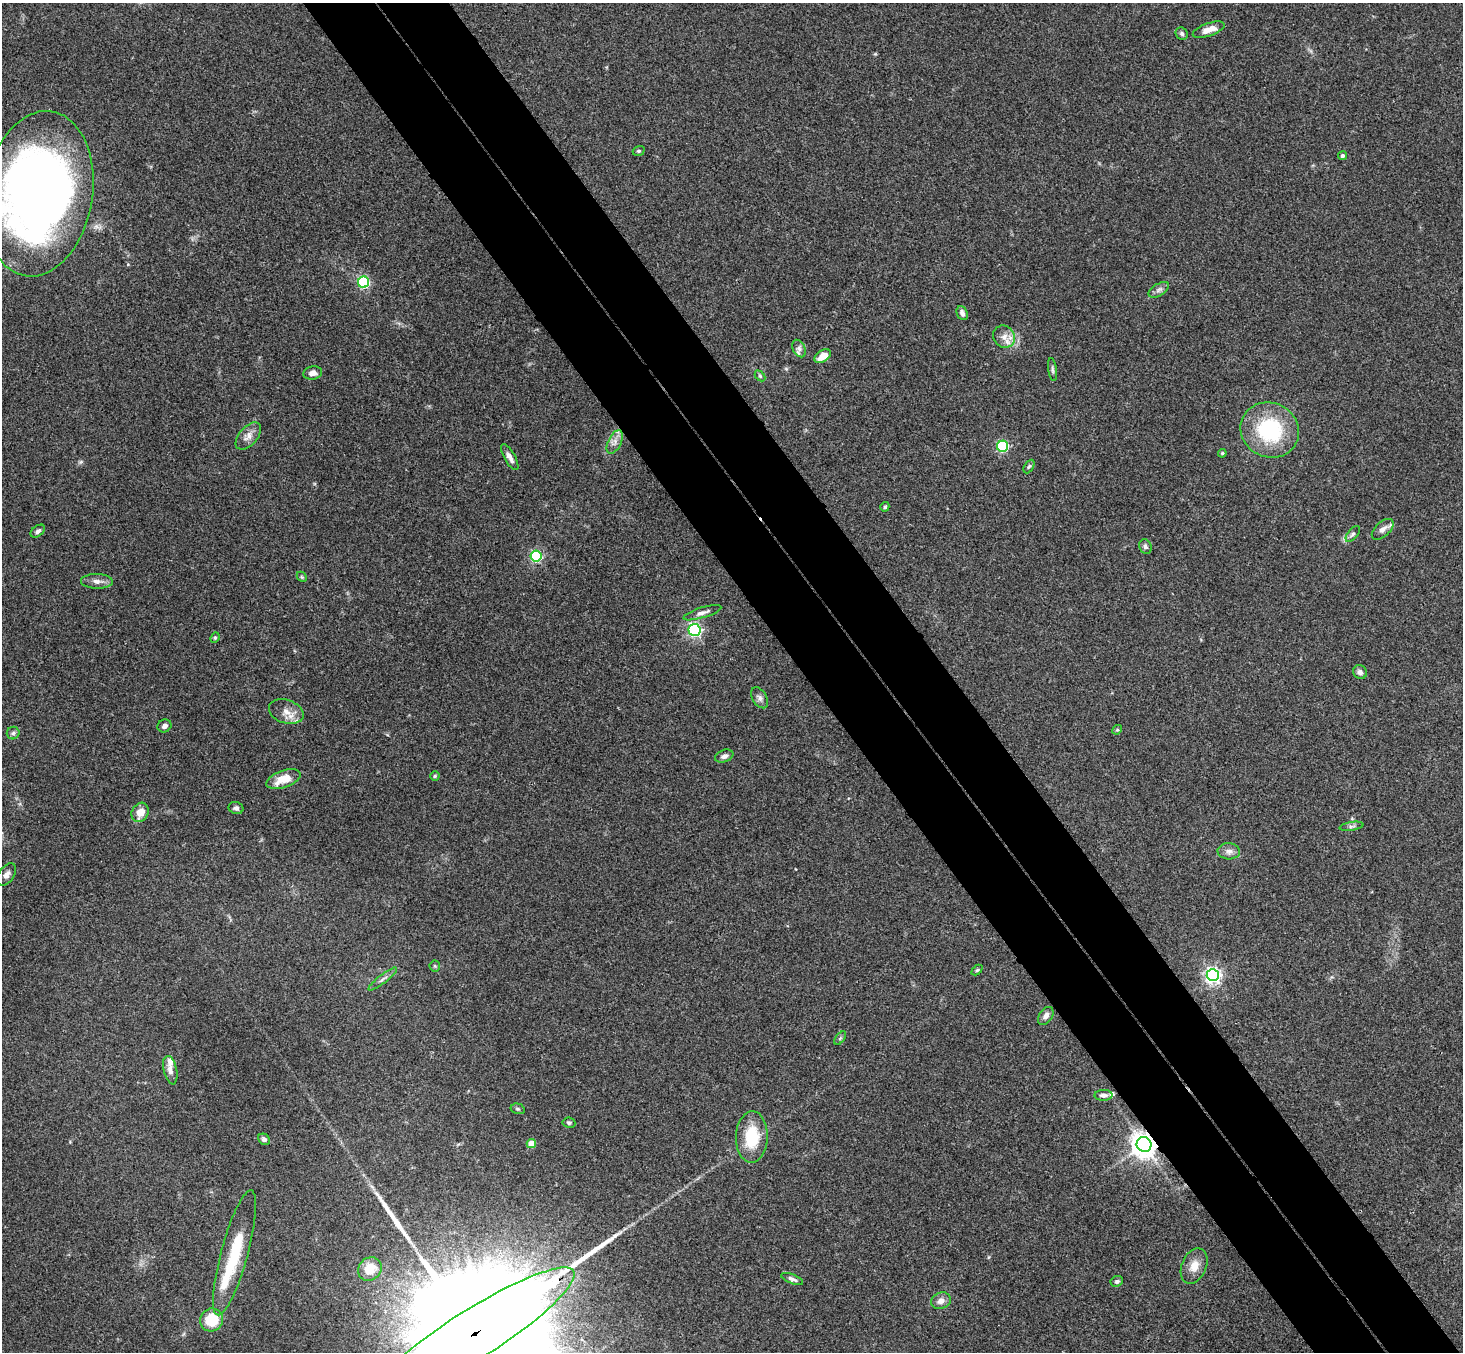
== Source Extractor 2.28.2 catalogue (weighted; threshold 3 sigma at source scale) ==
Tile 6 of 4 x 4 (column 2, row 2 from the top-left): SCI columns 1515-2975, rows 3033-4382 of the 5947 x 5928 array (HDU 1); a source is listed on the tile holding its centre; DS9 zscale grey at full resolution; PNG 1465 x 1354 px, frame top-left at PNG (2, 3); each listed source drawn as its Kron ellipse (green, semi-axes under 4 px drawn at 4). Shown black and unused: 10% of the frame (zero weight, under 3 of 4 exposures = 6% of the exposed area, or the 3 px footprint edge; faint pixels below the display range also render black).
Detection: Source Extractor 2.28.2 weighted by HDU 2 'WHT'; one run over the whole footprint, this tile lists its part. Background 0.18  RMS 0.0079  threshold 0.0357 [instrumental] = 3 sigma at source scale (4.5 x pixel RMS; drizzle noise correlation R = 1.50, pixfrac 1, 0.05/0.05 arcsec/px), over >= 5 px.
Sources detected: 74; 1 inside a brighter object's white glare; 1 long thin detection or spike segment (spike, bleed or trail) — neither listed nor drawn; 4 inside a brighter listed object's ellipse — not listed separately; the other 68 listed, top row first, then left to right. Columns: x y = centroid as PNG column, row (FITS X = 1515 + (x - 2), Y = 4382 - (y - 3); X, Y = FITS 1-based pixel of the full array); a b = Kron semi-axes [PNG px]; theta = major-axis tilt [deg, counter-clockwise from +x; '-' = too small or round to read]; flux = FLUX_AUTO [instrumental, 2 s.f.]
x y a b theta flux
1209 30 17 6 20 7.9
1182 34 6 5 - 1.9
639 151 6 4 19 1.2
1342 156 4 4 - 1.9
39 194 83 54 81 680
364 282 6 5 - 110
1159 290 11 6 32 3
962 313 7 5 -67 3.1
1004 337 11 10 - 6.9
799 349 9 6 -64 2.9
823 356 9 5 32 10
1052 370 12 4 -83 1.8
313 373 9 6 9 3.5
760 376 6 4 -46 1.2
1270 430 30 27 -28 64
248 436 16 9 49 6.5
615 442 13 6 63 4.6
1003 446 5 5 - 90
1222 453 4 4 - 0.83
510 457 15 5 -60 4.4
1029 467 7 4 61 1.5
885 507 5 4 - 1.3
1383 529 13 7 43 4.5
38 531 8 5 38 2.3
1353 534 9 5 51 2.1
1145 547 7 6 - 2.3
536 556 5 5 - 97
302 577 6 4 -45 1
97 581 16 7 -2 4.9
702 613 20 5 17 4
694 630 6 6 - 180
215 638 5 4 - 1.1
1360 672 7 6 - 2.8
760 698 11 7 -58 3
286 712 18 11 -18 8.9
164 726 7 6 - 2.8
1117 730 5 4 - 0.93
13 733 6 6 - 2
724 756 9 6 21 3.4
435 776 4 4 - 1
284 779 18 8 19 14
236 808 7 6 - 2.2
140 812 10 8 62 10
1351 826 12 3 10 1.9
1229 851 11 8 -4 4
7 874 12 7 56 3.9
435 966 5 5 - 1.2
977 970 6 4 44 1.1
1213 975 6 6 - 270
383 979 18 3 38 2.6
1046 1016 10 6 56 3.7
840 1038 8 4 53 1.3
170 1070 14 6 -77 4.8
1103 1095 9 5 1 3.6
518 1109 7 5 -15 1.4
569 1123 6 5 - 1.6
752 1137 26 16 88 32
264 1139 6 5 - 2.5
531 1143 4 4 - 16
1144 1144 8 7 - 880
234 1253 65 13 75 39
1194 1266 18 12 66 9.6
370 1269 12 11 - 15
792 1279 11 4 -21 2.5
1117 1281 6 5 - 1.8
941 1301 10 8 24 4.7
212 1320 12 11 - 22
474 1334 118 24 32 90000
Overlapping masked pixels (flux is a lower limit): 2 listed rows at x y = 1144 1144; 474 1334
Isophote crosses this tile's border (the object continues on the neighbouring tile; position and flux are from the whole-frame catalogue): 2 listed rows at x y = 39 194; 474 1334